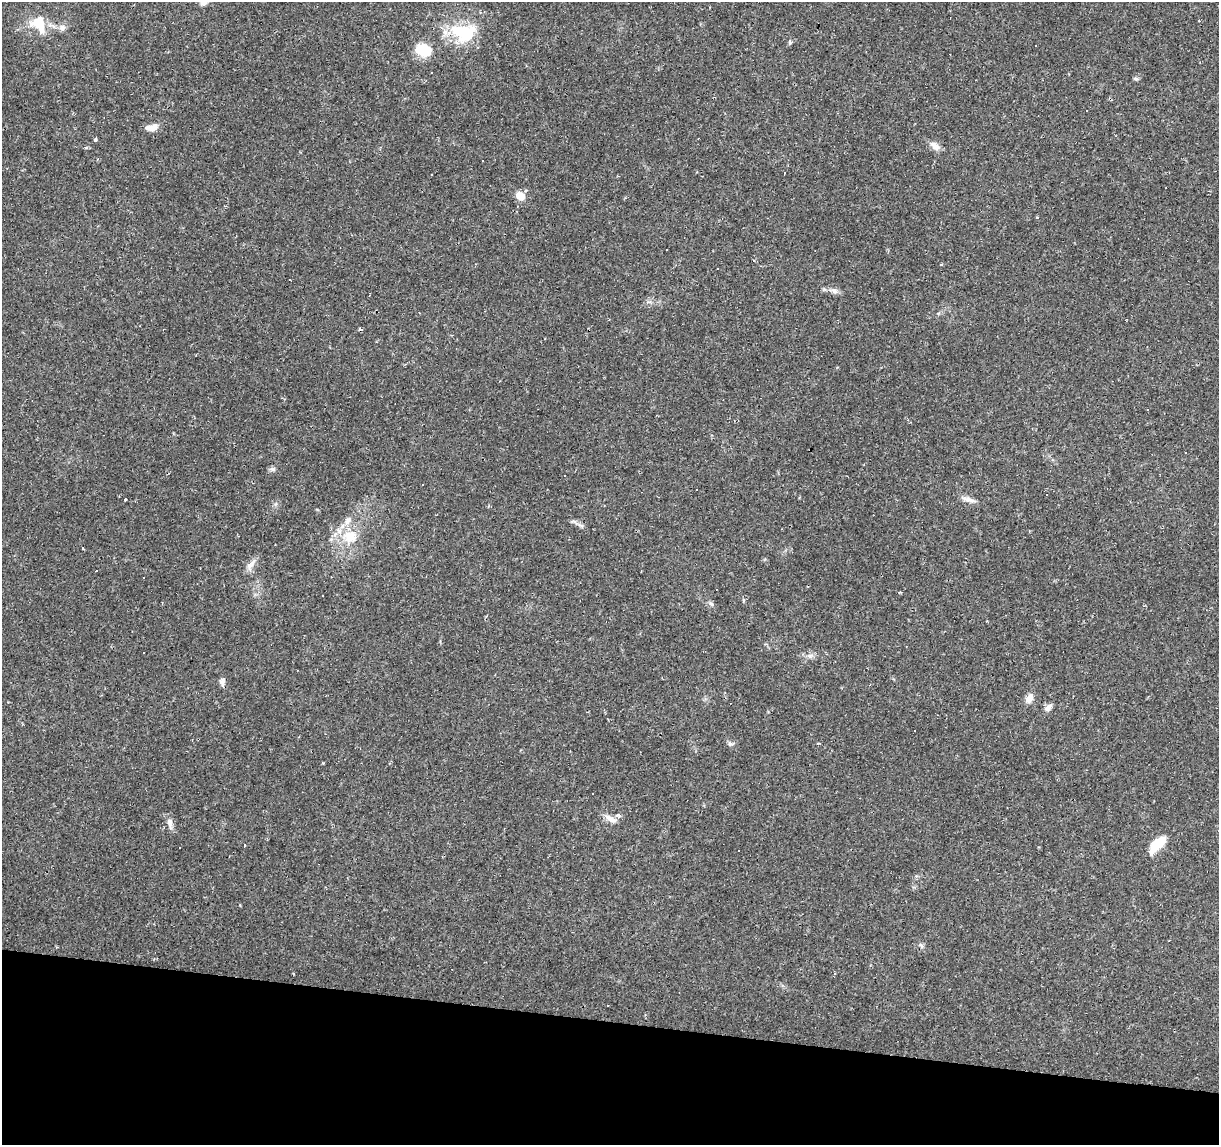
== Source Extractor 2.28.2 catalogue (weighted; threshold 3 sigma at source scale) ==
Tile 15 of 4 x 4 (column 3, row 4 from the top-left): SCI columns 2437-3653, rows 283-1425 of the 4869 x 5077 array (HDU 1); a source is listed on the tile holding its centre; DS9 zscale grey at full resolution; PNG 1221 x 1147 px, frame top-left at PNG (2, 2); no overlay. Shown black and unused: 11% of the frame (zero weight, under 2 of 3 exposures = <1% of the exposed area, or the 3 px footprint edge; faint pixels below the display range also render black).
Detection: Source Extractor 2.28.2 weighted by HDU 2 'WHT'; one run over the whole footprint, this tile lists its part. Background 0.0556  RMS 0.0046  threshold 0.0207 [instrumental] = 3 sigma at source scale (4.5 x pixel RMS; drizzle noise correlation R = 1.50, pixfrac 1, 0.0396/0.0396 arcsec/px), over >= 5 px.
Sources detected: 67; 1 inside a brighter object's white glare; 23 cosmic-ray / hot-pixel residue — not listed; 4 inside a brighter listed object's ellipse — not listed separately; the other 39 listed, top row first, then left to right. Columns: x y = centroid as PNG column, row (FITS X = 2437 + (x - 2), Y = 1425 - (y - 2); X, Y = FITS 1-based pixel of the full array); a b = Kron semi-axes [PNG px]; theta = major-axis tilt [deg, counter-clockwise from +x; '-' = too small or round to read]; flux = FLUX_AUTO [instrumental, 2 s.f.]
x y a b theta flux
203 3 11 7 35 2.1
39 24 22 18 -54 13
62 28 9 8 - 2.1
462 31 37 19 -5 19
424 50 16 13 -15 12
1136 79 6 5 - 0.78
1086 111 2 2 - 0.45
152 127 15 8 10 3.9
95 140 3 3 - 1.4
935 146 14 8 -38 3.2
86 147 5 4 - 0.61
482 161 3 2 - 0.5
784 172 3 3 - 1.7
520 196 11 9 -31 4.8
1037 217 4 3 - 0.4
666 250 3 2 - 0.42
289 280 3 2 - 0.44
835 291 10 6 -26 1.9
1186 452 3 2 - 0.47
273 469 8 6 -13 1.1
125 499 3 2 - 0.65
967 499 17 8 -23 2.9
580 525 11 3 -29 1.2
350 537 21 17 -10 12
83 548 3 3 - 1.2
250 565 19 8 56 3.1
96 571 3 3 - 0.91
711 604 7 5 -31 0.99
810 656 10 6 22 1.7
222 682 11 7 -87 1.8
1029 698 12 8 63 3.4
1048 707 10 6 39 2.2
731 744 9 6 2 1.3
611 819 18 7 -25 3.2
170 823 13 7 -83 2.7
245 844 3 3 - 0.6
1157 844 22 9 45 11
921 946 9 5 -56 1
608 1006 3 2 - 0.28
Isophote crosses this tile's border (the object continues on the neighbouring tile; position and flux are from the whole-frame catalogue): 1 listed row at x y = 203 3
Unlisted compact peaks at least as high as the median listed source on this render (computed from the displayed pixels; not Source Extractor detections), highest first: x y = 790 43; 323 763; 275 504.